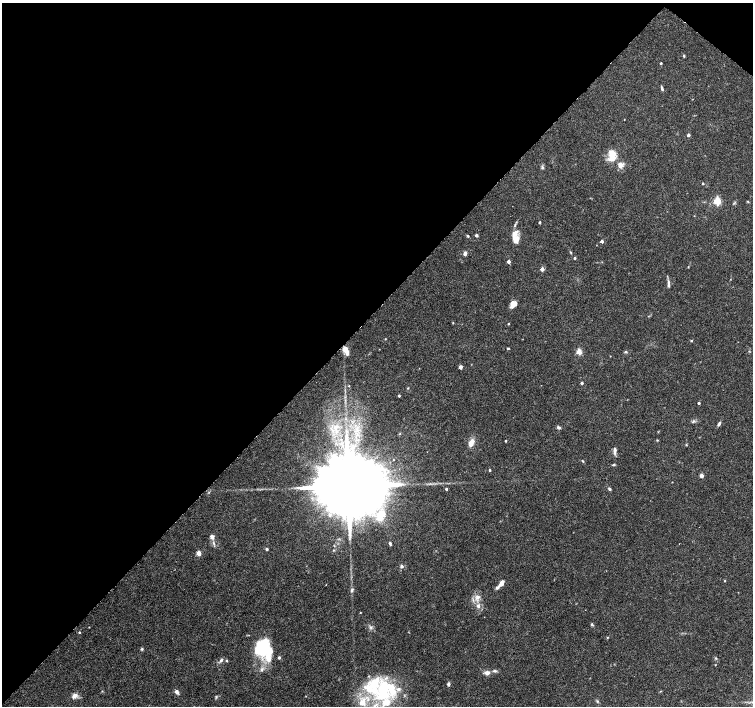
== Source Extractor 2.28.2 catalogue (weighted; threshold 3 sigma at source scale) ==
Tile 2 of 4 x 4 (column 2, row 1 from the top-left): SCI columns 1503-3004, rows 4391-5798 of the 6018 x 6031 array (HDU 1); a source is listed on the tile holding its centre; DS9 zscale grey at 2 x 2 block average (1 PNG px = mean of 2 x 2 image px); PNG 755 x 708 px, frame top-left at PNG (2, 3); no overlay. Shown black and unused: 45% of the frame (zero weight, under 3 of 6 exposures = <1% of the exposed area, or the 3 px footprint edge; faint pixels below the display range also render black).
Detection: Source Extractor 2.28.2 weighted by HDU 2 'WHT'; one run over the whole footprint, this tile lists its part. Background 0.0352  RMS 0.0021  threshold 0.00877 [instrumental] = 3 sigma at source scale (4.09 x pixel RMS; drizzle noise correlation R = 1.36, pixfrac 0.8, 0.0396/0.0396 arcsec/px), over >= 5 px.
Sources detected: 105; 1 inside a brighter object's white glare — not listed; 11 inside a brighter listed object's ellipse — not listed separately; the other 93 listed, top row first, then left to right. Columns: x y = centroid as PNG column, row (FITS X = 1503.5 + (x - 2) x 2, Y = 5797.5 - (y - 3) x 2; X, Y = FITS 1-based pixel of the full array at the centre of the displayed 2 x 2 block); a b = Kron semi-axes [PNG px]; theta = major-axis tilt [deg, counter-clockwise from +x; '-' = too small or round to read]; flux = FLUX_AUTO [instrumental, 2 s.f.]
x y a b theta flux
684 56 4 3 - 0.49
661 63 2 2 - 0.61
662 88 5 3 - 0.87
624 120 2 2 - 0.16
688 135 2 2 - 1.7
612 155 15 9 -85 7.6
620 165 6 5 - 3.2
542 167 6 3 -79 0.74
703 183 3 2 - 0.41
717 201 3 3 - 26
748 201 3 2 - 0.35
734 203 6 2 45 0.39
540 222 2 2 - 0.82
515 225 6 3 75 0.74
476 235 3 3 - 0.91
468 236 3 3 - 0.49
516 239 8 6 83 4.7
602 241 2 2 - 2.1
570 252 4 3 - 0.42
465 253 4 3 - 1.6
575 258 2 2 - 0.91
508 262 2 2 - 2.5
688 267 3 2 - 0.25
542 269 2 2 - 3.6
668 282 7 3 -77 1.2
513 304 7 6 - 3.8
453 323 3 2 - 0.3
508 324 2 2 - 0.42
385 339 2 2 - 0.27
691 341 3 3 - 0.35
508 348 4 2 - 0.38
346 349 8 4 -60 4.5
579 352 3 3 - 12
625 352 4 3 - 0.51
610 356 2 2 - 0.17
460 367 2 2 - 3.3
582 383 2 2 - 1.1
349 386 2 2 - 0.28
408 388 3 2 - 0.32
399 396 2 2 - 0.85
699 403 2 2 - 1
693 421 5 3 - 0.84
719 424 6 3 56 0.99
336 427 9 7 51 4.4
559 427 4 3 - 1.1
657 440 3 2 - 0.32
505 441 2 2 - 0.6
471 443 10 5 70 3.5
686 445 3 3 - 0.34
615 450 9 3 -88 1.7
583 461 4 2 - 0.43
614 465 5 3 - 0.56
490 470 2 2 - 0.67
701 476 3 2 - 4.3
348 486 21 14 43 10000
446 489 2 2 - 1.1
609 489 4 3 - 0.75
209 492 3 2 - 0.35
381 513 17 12 26 9.7
212 537 7 6 - 1.8
390 543 4 3 - 0.77
267 549 3 3 - 0.65
199 553 3 2 - 7.3
402 566 4 4 - 1
725 581 3 2 - 0.33
501 584 9 3 49 3.9
326 585 2 2 - 0.18
352 590 7 3 73 1
477 597 10 6 74 3.1
360 613 2 2 - 0.22
592 624 4 3 - 0.63
89 627 3 2 - 0.22
371 627 5 4 - 0.96
79 632 3 2 - 0.49
607 638 3 2 - 0.35
142 649 4 4 - 0.57
261 649 17 12 48 28
279 657 3 3 - 1.1
716 658 4 2 - 0.4
269 659 15 8 -85 5.8
221 660 6 4 59 1.2
226 660 3 2 - 0.37
262 669 8 3 64 1.2
495 671 5 4 - 0.85
487 673 5 4 - 2.5
448 684 4 3 - 1.3
385 691 36 29 21 43
660 691 3 2 - 0.29
176 692 5 4 - 1.7
74 696 6 5 - 2.7
306 696 2 2 - 0.23
216 697 4 3 - 0.51
597 701 3 3 - 0.51